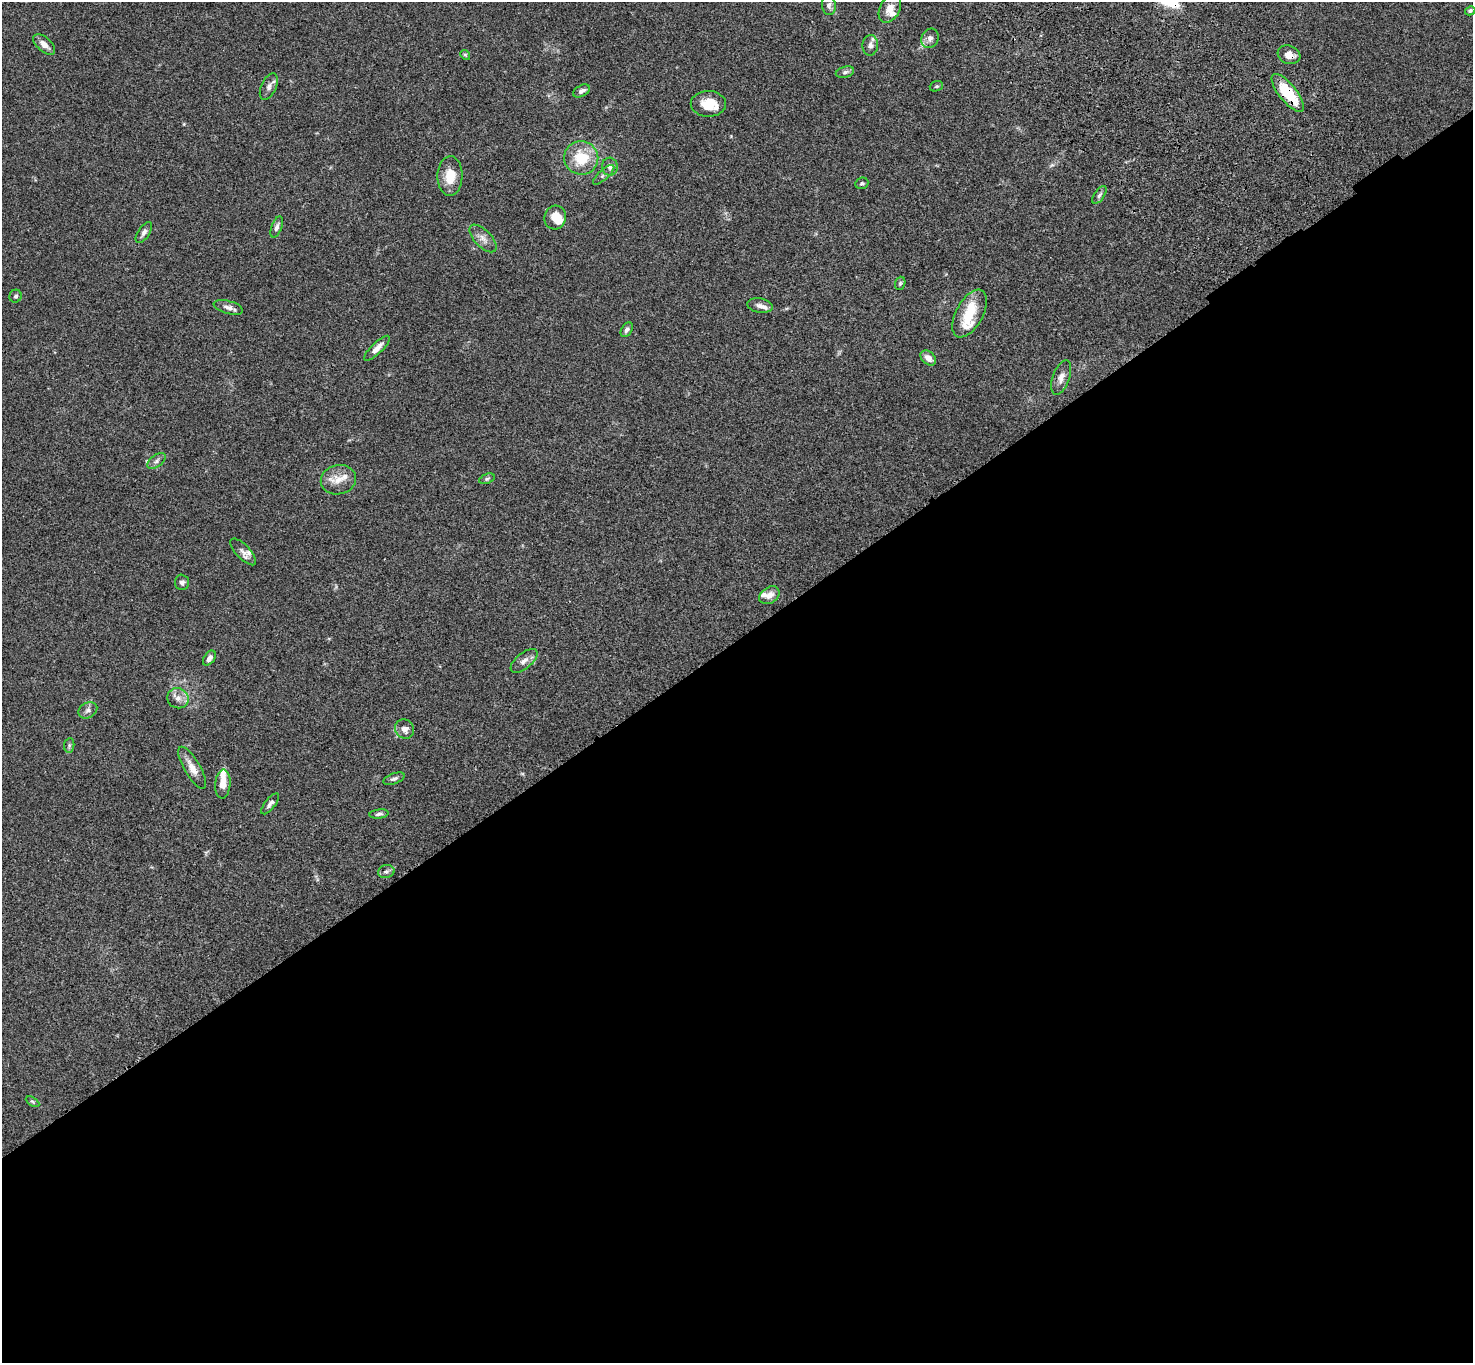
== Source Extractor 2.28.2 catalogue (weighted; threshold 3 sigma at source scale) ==
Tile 15 of 4 x 4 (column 3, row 4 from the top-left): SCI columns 3049-4519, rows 381-1741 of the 6093 x 6062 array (HDU 1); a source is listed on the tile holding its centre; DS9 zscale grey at full resolution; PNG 1475 x 1365 px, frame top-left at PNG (2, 2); each listed source drawn as its Kron ellipse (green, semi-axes under 4 px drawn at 4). Shown black and unused: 53% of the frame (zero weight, under 3 of 4 exposures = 6% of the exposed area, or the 3 px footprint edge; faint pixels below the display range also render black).
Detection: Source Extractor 2.28.2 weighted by HDU 2 'WHT'; one run over the whole footprint, this tile lists its part. Background 0.0598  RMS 0.0052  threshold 0.0233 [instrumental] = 3 sigma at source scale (4.5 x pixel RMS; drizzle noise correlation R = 1.50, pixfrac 1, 0.05/0.05 arcsec/px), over >= 5 px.
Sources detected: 60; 1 inside a brighter object's white glare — neither listed nor drawn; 7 inside a brighter listed object's ellipse — not listed separately; the other 52 listed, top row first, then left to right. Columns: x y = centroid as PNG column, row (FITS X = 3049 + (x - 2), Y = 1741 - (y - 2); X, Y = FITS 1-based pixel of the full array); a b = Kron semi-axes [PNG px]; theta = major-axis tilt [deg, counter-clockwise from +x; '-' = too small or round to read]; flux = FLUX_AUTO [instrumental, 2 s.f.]
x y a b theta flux
829 5 10 7 -84 1.7
890 8 15 10 62 5.2
1470 11 5 4 - 0.91
930 38 10 8 65 2.2
44 44 13 7 -41 3.8
870 45 10 7 86 2.3
465 55 5 4 - 0.61
1289 55 11 9 -19 3.9
845 72 9 5 15 1.4
936 86 7 5 19 0.84
269 87 14 7 65 2.4
582 91 9 5 28 1.9
1288 93 23 8 -51 19
708 104 18 13 -1 9.1
581 158 17 16 - 15
610 167 9 8 - 2
604 175 13 5 42 1.5
450 176 20 12 88 9.8
862 183 7 5 23 0.89
1099 195 10 5 56 1.2
555 218 12 10 75 7.2
277 227 11 5 70 1.8
144 233 12 5 56 1.9
483 238 17 8 -45 3.5
900 283 7 5 70 0.81
16 296 6 6 - 1.1
760 306 13 7 -10 2.7
228 307 15 6 -15 2.5
970 314 26 13 61 11
627 330 8 5 57 1.5
377 348 17 5 44 3.8
928 358 9 6 -42 3.4
1061 377 18 8 70 3.5
156 461 10 5 38 1.8
487 479 8 5 21 0.93
338 480 18 14 14 6.7
243 552 17 7 -46 2.6
182 582 8 7 - 1.4
769 595 11 7 34 3.4
209 658 8 5 54 2.1
524 661 16 8 40 2.9
178 698 11 10 - 3.5
88 710 10 7 28 1.7
405 729 10 9 - 3
69 745 7 5 84 0.88
192 768 24 8 -60 5.1
394 779 11 5 20 1.5
223 784 14 7 87 5.1
270 804 12 5 52 1.7
379 814 10 4 7 1.3
386 872 8 6 11 1.4
33 1102 7 4 -31 0.81
Overlapping masked pixels (flux is a lower limit): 2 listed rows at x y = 1289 55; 1288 93